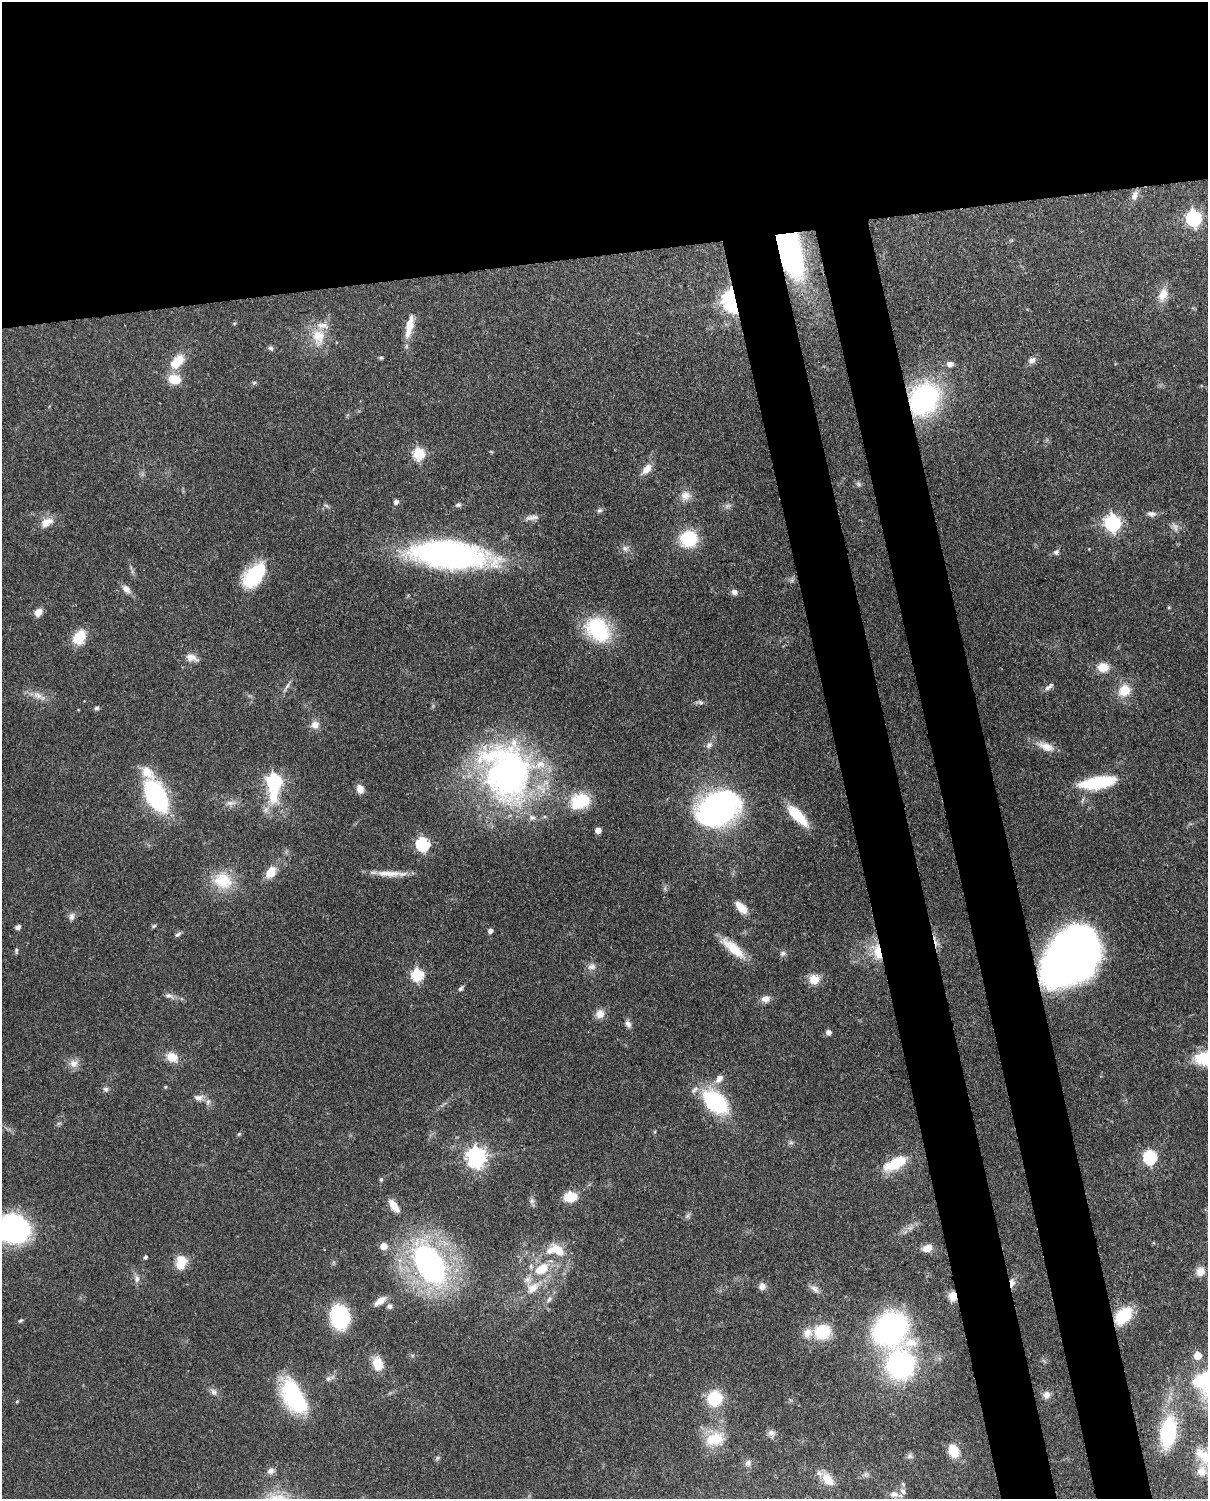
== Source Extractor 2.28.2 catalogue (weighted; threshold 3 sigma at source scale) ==
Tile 2 of 4 x 3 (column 2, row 1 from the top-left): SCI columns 1296-2501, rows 3149-4645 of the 5001 x 4912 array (HDU 1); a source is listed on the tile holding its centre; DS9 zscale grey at full resolution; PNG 1210 x 1501 px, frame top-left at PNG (2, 2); no overlay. Shown black and unused: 25% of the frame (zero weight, under 3 of 4 exposures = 7% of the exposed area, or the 3 px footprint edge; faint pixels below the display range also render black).
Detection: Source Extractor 2.28.2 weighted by HDU 2 'WHT'; one run over the whole footprint, this tile lists its part. Background 0.114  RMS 0.0043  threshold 0.0195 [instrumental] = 3 sigma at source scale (4.5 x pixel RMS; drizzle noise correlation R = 1.50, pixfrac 1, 0.05/0.05 arcsec/px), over >= 5 px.
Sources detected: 156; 1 too faint to see at this stretch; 4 inside a brighter object's white glare — not listed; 6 inside a brighter listed object's ellipse — not listed separately; the other 145 listed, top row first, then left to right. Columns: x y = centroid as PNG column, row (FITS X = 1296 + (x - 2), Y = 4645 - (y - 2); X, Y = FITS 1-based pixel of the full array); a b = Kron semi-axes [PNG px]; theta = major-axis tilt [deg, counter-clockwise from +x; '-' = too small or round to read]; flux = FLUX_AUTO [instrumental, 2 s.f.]
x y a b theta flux
1134 196 14 8 68 2.7
1194 218 7 6 - 100
789 250 46 19 -71 110
1163 294 17 12 64 5.4
732 300 8 6 -80 280
409 326 28 8 78 7.5
318 337 26 19 -83 11
270 348 7 6 - 1
381 358 5 4 - 0.67
1032 360 10 8 35 2
178 361 18 10 48 9.9
950 364 8 6 -1 2.1
174 379 13 10 -10 9.2
254 383 6 5 - 0.69
924 399 28 23 56 76
418 454 6 6 - 39
647 469 15 8 46 4.4
858 484 8 6 -41 1.1
685 496 14 13 - 4.2
396 502 5 5 - 2
458 505 8 6 9 1.1
727 506 7 5 45 1.2
599 510 7 5 3 1
1151 514 12 7 -9 1.8
532 517 19 7 8 2.5
47 522 19 11 26 5.1
1113 523 7 6 - 120
1175 527 13 7 -62 2
689 539 17 16 - 19
625 548 9 8 - 1.8
1056 552 8 7 - 1.3
449 555 59 20 -5 180
253 577 25 20 55 22
126 589 14 8 -42 2.6
734 592 8 7 - 1.8
38 612 9 7 44 3.6
598 629 29 22 -45 33
79 637 13 10 61 13
191 657 15 8 -15 3.5
1103 667 14 11 -4 6.1
287 686 13 4 54 1.5
1048 688 9 7 35 1.6
1124 690 13 12 - 9.1
38 695 14 8 -19 3.6
700 702 13 5 -7 1.2
96 708 6 5 - 0.85
315 725 11 10 - 3.1
709 745 10 7 49 1.9
1046 746 23 11 -21 5.4
147 772 21 14 -44 6.9
505 775 86 57 -70 140
274 782 7 6 - 90
1098 783 36 12 9 28
360 789 10 8 -70 3.3
156 796 24 13 -61 81
580 801 25 18 20 18
230 803 17 6 6 2.6
718 809 36 27 27 130
798 816 32 11 -46 12
598 830 5 5 - 2.8
423 844 6 6 - 69
271 872 13 9 53 7.2
388 873 38 8 -1 6.9
223 881 28 22 -24 15
741 908 17 9 -48 5.7
71 917 11 7 79 1.8
154 926 7 5 22 0.68
18 927 6 5 - 1.3
490 931 4 4 - 2.1
178 934 9 5 18 1
733 948 34 11 -41 11
16 951 9 3 82 0.7
878 952 19 9 -76 10
783 953 7 7 - 1.3
1071 957 50 36 52 300
591 966 11 9 13 2.4
417 975 6 6 - 48
814 979 12 11 - 5.8
461 988 8 4 49 1.1
169 995 12 7 -12 1.9
766 999 11 8 11 2.9
600 1014 11 10 - 3.6
628 1024 10 7 -57 1.8
828 1032 5 5 - 2.1
172 1057 14 11 -29 6.1
74 1063 12 11 - 3.4
719 1079 12 8 54 3.2
165 1087 5 3 - 0.39
106 1089 8 6 -33 1.2
199 1097 14 8 1 2.7
715 1102 21 13 -41 54
239 1134 6 4 45 0.58
476 1157 7 7 - 240
1150 1157 6 6 - 65
895 1163 23 10 27 18
381 1179 5 4 - 0.75
570 1197 11 9 7 11
532 1201 8 6 90 1.3
394 1206 17 7 -54 5.3
687 1216 6 6 - 1
13 1228 27 24 -18 94
383 1246 5 5 - 6.9
927 1248 11 8 15 4.6
555 1250 27 15 -8 11
145 1257 5 4 - 0.77
181 1262 16 11 78 8.6
429 1264 33 19 -58 150
542 1269 20 12 32 12
1200 1271 11 11 - 3.8
137 1279 11 7 89 2
1012 1283 12 6 87 2.5
762 1286 9 8 - 2.4
533 1288 19 11 37 7.4
815 1289 14 8 -34 2.4
953 1296 9 7 -85 5.7
549 1300 10 5 53 1.5
380 1301 16 7 35 3.5
389 1306 7 6 - 1.3
1123 1316 16 10 46 21
340 1317 18 14 -82 39
21 1320 6 4 29 0.66
890 1328 27 27 - 100
822 1332 16 14 21 18
1197 1355 5 5 - 11
378 1364 16 12 -72 7.1
900 1365 23 20 80 84
328 1379 8 7 - 1.5
1196 1382 14 10 -34 5
213 1392 10 8 -71 1.8
1047 1395 9 8 - 2.2
294 1397 34 16 -60 55
715 1398 17 16 - 16
17 1401 4 4 - 0.46
771 1433 10 8 -22 1.9
1168 1433 23 11 82 49
715 1439 27 17 11 13
953 1451 13 9 -68 9.5
910 1456 8 6 15 1.2
1203 1456 30 16 -45 11
437 1458 8 5 38 0.79
748 1463 10 7 81 1.7
271 1471 9 8 - 1.9
828 1479 19 11 -48 6.5
903 1484 7 4 -46 0.7
894 1494 11 8 1 2.5
Overlapping masked pixels (flux is a lower limit): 10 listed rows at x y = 789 250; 732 300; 178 361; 924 399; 878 952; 1071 957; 927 1248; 1012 1283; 953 1296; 1123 1316
Isophote crosses this tile's border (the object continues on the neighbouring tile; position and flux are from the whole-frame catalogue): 2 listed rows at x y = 13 1228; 1203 1456